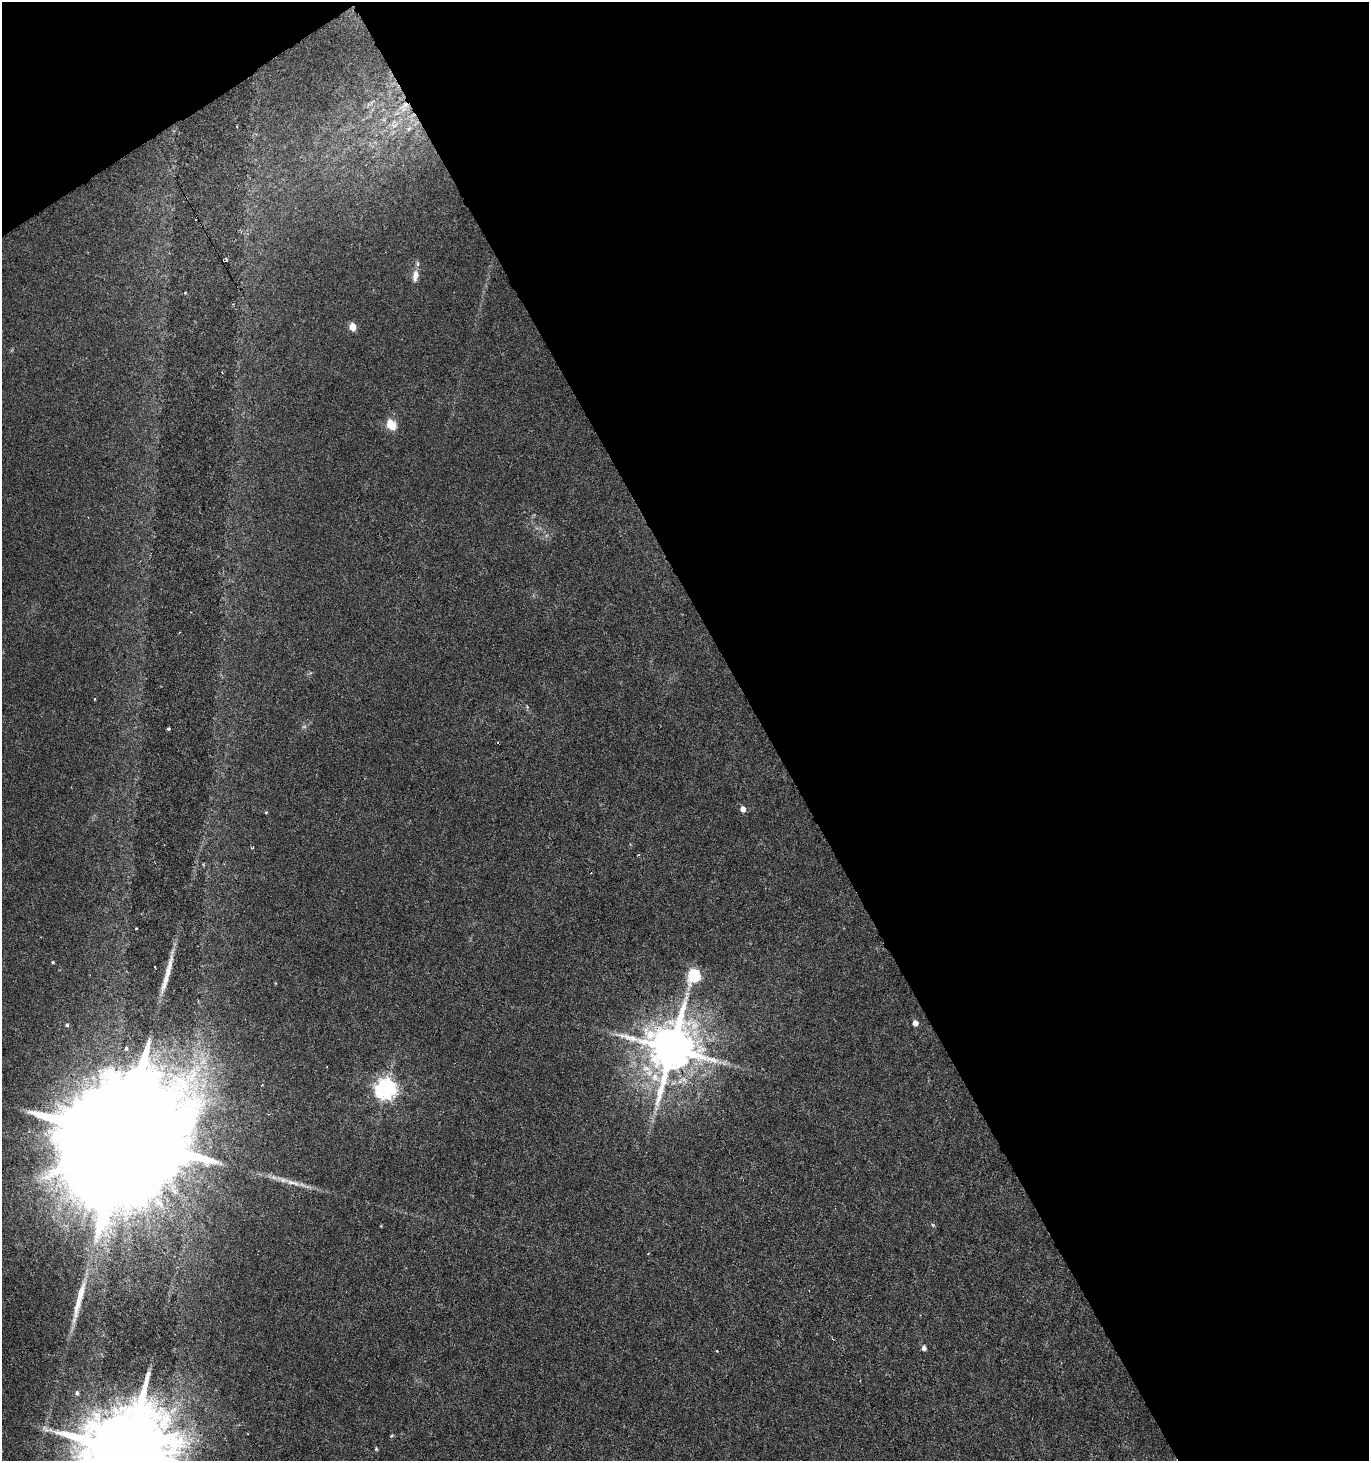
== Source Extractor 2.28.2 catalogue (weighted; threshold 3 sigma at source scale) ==
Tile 2 of 2 x 2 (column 2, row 1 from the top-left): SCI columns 1430-2796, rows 1460-2918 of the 2875 x 2918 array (HDU 1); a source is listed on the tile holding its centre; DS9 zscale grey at full resolution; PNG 1371 x 1463 px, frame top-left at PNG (2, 2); no overlay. Shown black and unused: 46% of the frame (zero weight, under 3 of 6 exposures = <1% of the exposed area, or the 3 px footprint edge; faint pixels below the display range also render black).
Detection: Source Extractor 2.28.2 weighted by HDU 2 'WHT'; one run over the whole footprint, this tile lists its part. Background 0.00886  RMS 0.0018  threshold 0.00716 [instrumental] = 3 sigma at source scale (4.09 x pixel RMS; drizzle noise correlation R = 1.36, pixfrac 0.8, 0.0396/0.0396 arcsec/px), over >= 5 px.
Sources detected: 38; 1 too faint to see at this stretch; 7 cosmic-ray / hot-pixel residue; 1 long thin detection or spike segment (spike, bleed or trail) — not listed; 1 inside a brighter listed object's ellipse — not listed separately; the other 28 listed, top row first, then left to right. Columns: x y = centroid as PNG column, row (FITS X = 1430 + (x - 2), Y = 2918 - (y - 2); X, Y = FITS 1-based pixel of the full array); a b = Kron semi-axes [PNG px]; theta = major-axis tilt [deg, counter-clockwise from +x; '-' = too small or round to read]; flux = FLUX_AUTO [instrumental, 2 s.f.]
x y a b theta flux
405 105 9 7 30 0.89
415 276 17 8 80 1.3
352 327 5 5 - 3.2
222 373 3 2 - 0.12
391 425 6 5 - 8.7
94 699 3 3 - 0.14
168 729 3 3 - 0.66
743 809 5 5 - 1.1
266 812 4 3 - 0.13
252 847 5 3 - 0.15
136 928 3 2 - 0.21
53 962 4 3 - 0.17
170 965 37 6 77 2.4
694 975 7 6 - 18
915 1023 4 4 - 1.4
67 1025 4 4 - 0.29
126 1048 4 4 - 0.46
672 1049 15 13 74 830
385 1089 7 7 - 100
123 1137 41 27 -66 16000
293 1183 27 6 -13 2
77 1306 51 8 77 3.9
924 1348 5 5 - 0.62
717 1351 3 3 - 0.21
77 1393 6 5 - 0.42
391 1436 6 3 31 0.18
376 1449 5 4 - 0.21
127 1451 23 22 - 3500
Overlapping masked pixels (flux is a lower limit): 2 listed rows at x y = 405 105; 672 1049
Isophote crosses this tile's border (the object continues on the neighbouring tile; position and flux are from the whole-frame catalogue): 1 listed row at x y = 127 1451